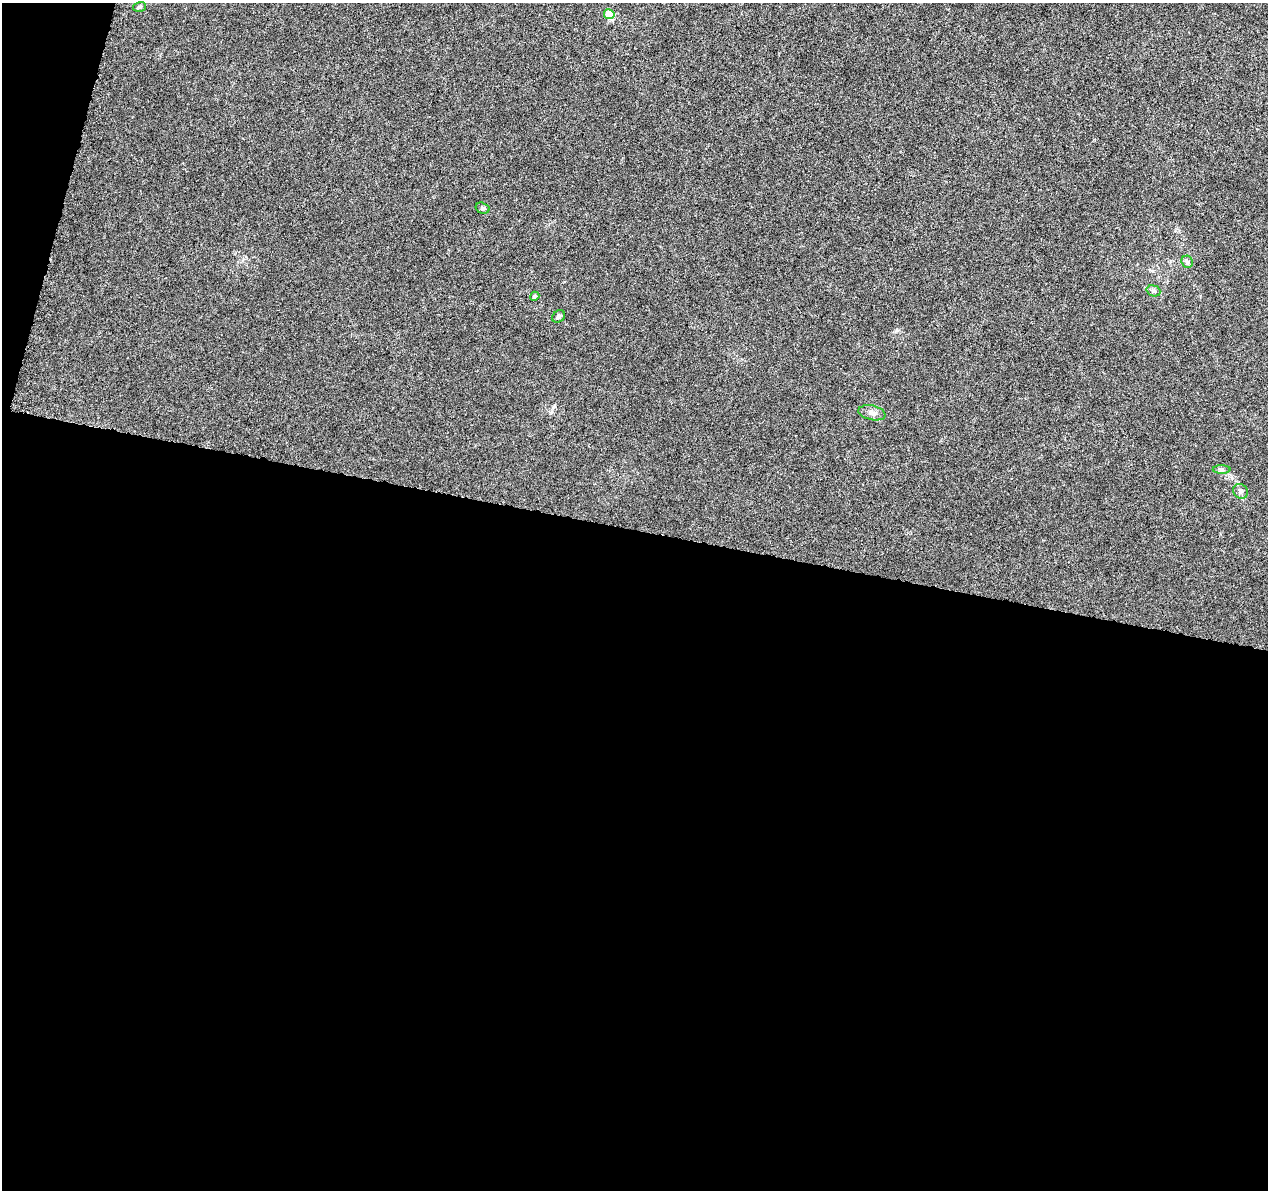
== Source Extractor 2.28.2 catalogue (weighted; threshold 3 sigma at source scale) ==
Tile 13 of 4 x 4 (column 1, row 4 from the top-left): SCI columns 6-1271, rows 233-1420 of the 5093 x 5273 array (HDU 1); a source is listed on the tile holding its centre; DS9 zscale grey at full resolution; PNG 1270 x 1192 px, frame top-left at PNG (2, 3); each listed source drawn as its Kron ellipse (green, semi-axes under 4 px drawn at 4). Shown black and unused: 57% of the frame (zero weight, under 5 of 10 exposures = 1% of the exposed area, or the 3 px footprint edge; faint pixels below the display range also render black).
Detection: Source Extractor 2.28.2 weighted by HDU 2 'WHT'; one run over the whole footprint, this tile lists its part. Background 5.98e-04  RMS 8.6e-04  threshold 0.00351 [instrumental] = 3 sigma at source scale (4.09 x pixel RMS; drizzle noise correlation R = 1.36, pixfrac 0.8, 0.0396/0.0396 arcsec/px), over >= 5 px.
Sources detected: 10; all 10 listed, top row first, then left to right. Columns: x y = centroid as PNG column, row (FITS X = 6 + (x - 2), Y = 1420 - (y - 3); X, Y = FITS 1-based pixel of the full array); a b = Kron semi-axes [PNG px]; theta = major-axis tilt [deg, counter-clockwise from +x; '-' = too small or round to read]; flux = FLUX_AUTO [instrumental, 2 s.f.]
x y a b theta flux
139 7 6 5 - 0.14
609 14 5 5 - 1.8
482 208 7 5 -17 0.16
1187 262 6 5 - 0.16
1153 291 7 5 -19 0.18
535 296 5 4 - 0.13
559 316 7 5 46 0.18
872 413 14 7 -12 0.38
1222 470 9 4 -1 0.18
1240 491 8 7 - 0.23